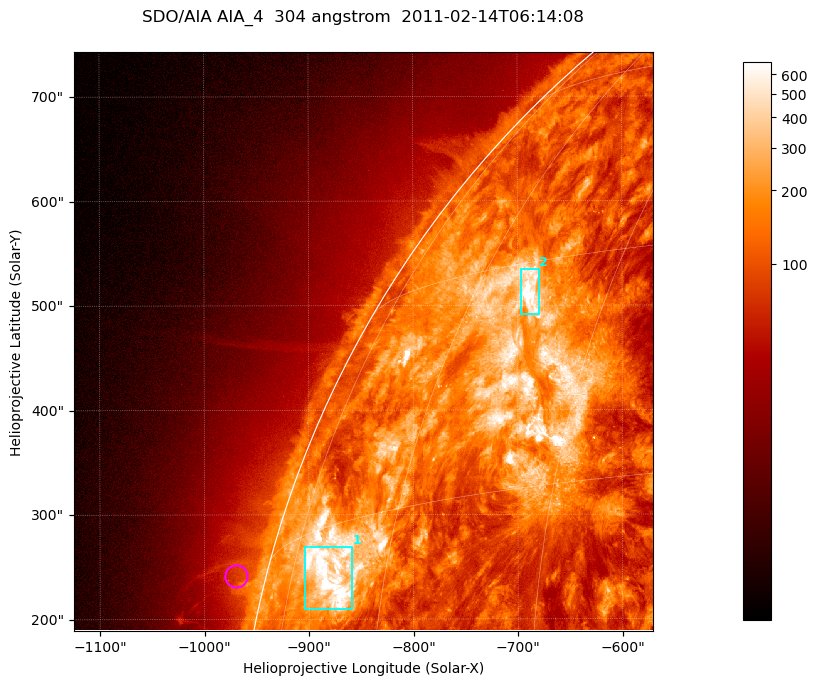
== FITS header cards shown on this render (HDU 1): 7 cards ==
TELESCOP= 'SDO/AIA '           / For AIA: SDO/AIA
INSTRUME= 'AIA_4   '           / For AIA: AIA_ATA1, AIA_ATA2, AIA_ATA3 or AIA_AT
WAVELNTH=                  304 / [angstrom] Wavelength
WAVEUNIT= 'angstrom'           / Wavelength unit: angstrom
DATE-OBS= '2011-02-14T06:14:08.124' / [ISO] Date when observation started; ISO 8
CTYPE1  = 'HPLN-TAN'           / CTYPE1; Typically HPLN
CTYPE2  = 'HPLT-TAN'           / CTYPE2; Typically HPLT

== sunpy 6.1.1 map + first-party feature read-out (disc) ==
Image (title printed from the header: SDO/AIA AIA_4  304 angstrom  2011-02-14T06:14:08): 923 x 923 px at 0.6 arcsec/px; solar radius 972 arcsec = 1619 px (partial field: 4.9% of the solar disc is inside the frame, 47% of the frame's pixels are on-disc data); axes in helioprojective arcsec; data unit not stated in the header (colour bar unlabelled)
Orientation: roll -0.132 deg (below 1 deg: not rotated)
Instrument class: DISC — disc imager (sunpy class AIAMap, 304 A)
Bright regions (active regions / flare kernels): reference = the on-disc median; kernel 7 px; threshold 5 sigma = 375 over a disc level ~129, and >= 1.15x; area >= 851 px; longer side >= 11 px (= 6.6 arcsec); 2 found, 2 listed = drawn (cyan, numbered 1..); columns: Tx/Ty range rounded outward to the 2 arcsec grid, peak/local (2 s.f.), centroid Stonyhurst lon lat
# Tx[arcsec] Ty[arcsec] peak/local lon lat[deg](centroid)
1 -904..-858 208..270 8.3 -68 +12
2 -698..-680 492..536 8 -53 +28
Off-limb structures (1.02-1.3 R_sun): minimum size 400 px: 2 found; the strongest spans PA ~75 deg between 1.02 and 1.06 R_sun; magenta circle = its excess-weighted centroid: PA ~75 deg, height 1.03 R_sun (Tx ~-970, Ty ~242 arcsec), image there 1.5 x the reference